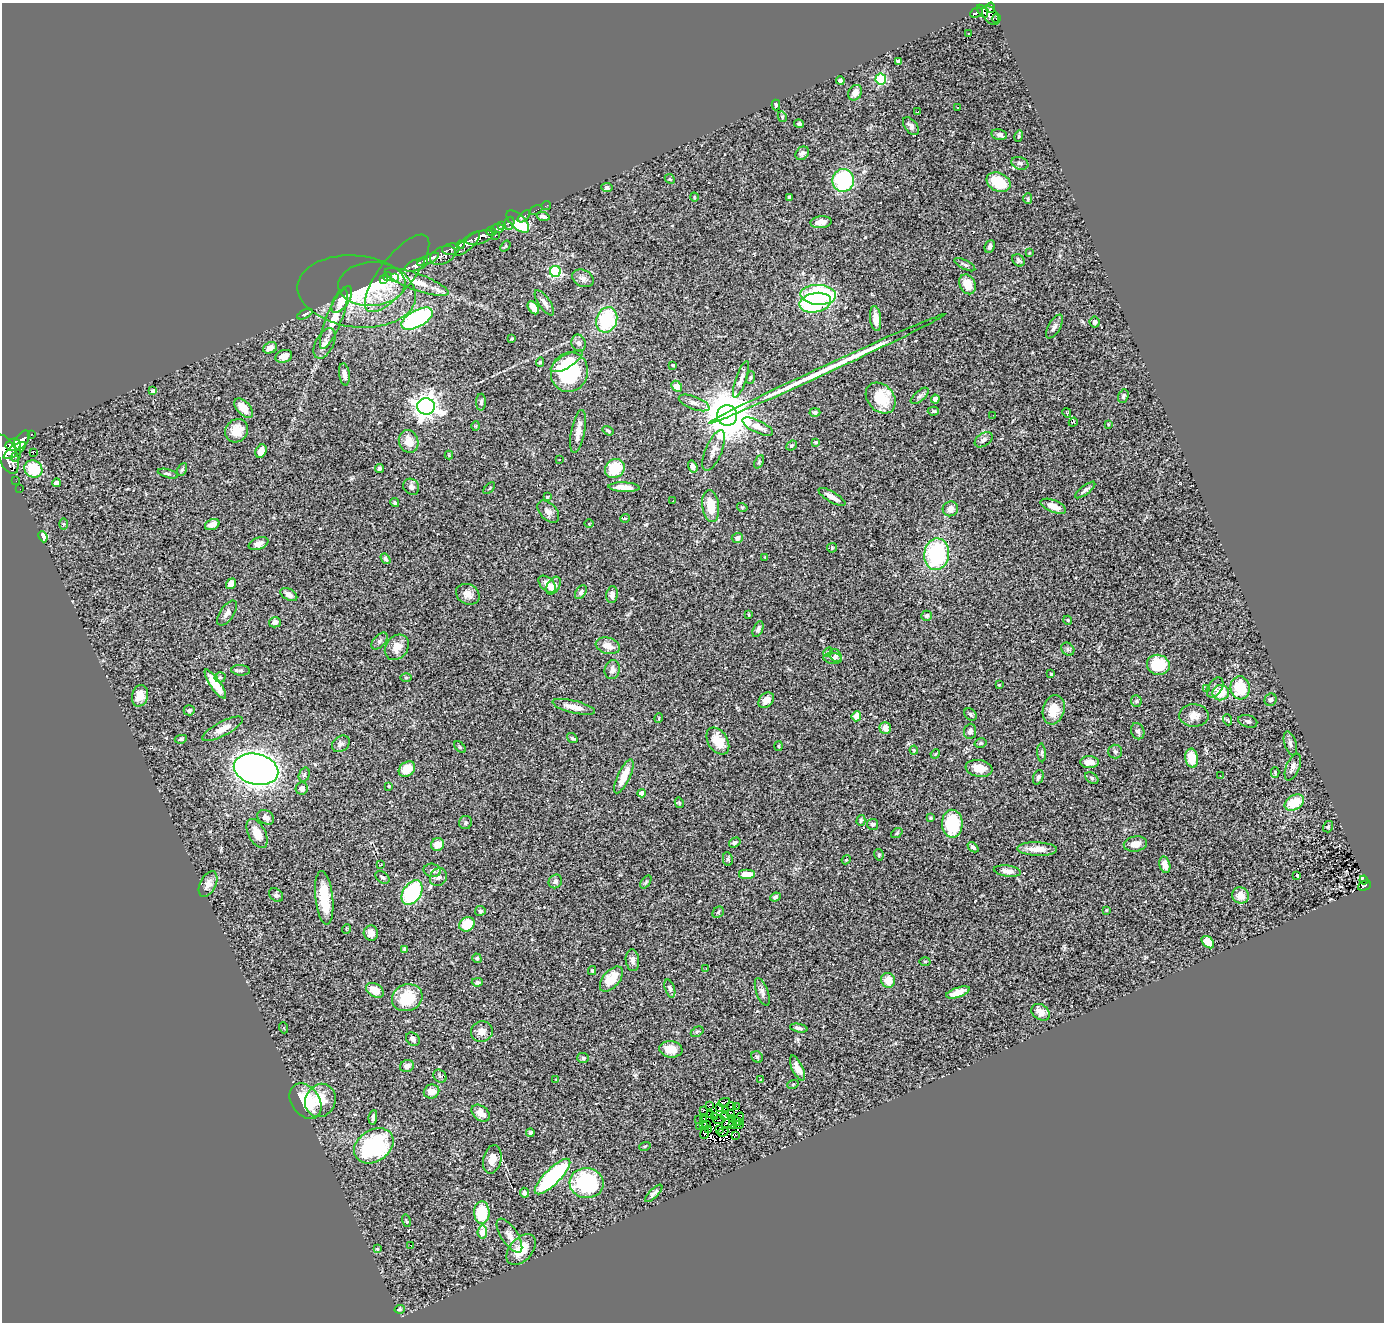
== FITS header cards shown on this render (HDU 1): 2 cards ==
NAXIS1  =                 1382
NAXIS2  =                 1320

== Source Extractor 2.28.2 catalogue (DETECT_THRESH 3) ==
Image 1382 x 1320 px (HDU 1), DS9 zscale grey, 1 PNG px = 1 image px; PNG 1386 x 1324 px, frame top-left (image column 1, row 1320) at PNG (2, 3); each listed source drawn as its Kron ellipse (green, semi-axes under 4 px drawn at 4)
Background 0.453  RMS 0.051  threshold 0.152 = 3 sigma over >= 5 px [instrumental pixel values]
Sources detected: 358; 4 with non-positive FLUX_AUTO (blend fragments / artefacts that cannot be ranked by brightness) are neither listed nor drawn; the other 354 listed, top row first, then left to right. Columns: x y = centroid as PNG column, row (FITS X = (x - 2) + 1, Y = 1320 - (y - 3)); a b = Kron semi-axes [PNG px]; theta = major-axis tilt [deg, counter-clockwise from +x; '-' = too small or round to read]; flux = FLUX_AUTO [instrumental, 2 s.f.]
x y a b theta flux
991 8 5 4 - 260
982 11 7 3 -54 130
976 13 6 4 26 100
990 15 11 6 -53 380
996 18 4 3 - 42
969 34 3 3 - 9.9
898 61 4 3 - 5.8
881 79 5 5 - 300
840 81 4 3 - 9.2
855 93 8 6 56 23
776 105 5 3 - 5.4
957 107 3 2 - 6.5
918 112 4 2 - 2.5
782 117 5 4 - 3.8
799 124 5 4 - 7.3
911 126 10 6 -52 14
999 135 8 5 -13 10
1019 136 6 4 74 4
802 153 7 6 - 11
1020 163 9 6 -20 9.6
670 179 5 4 - 3.8
843 180 11 10 - 300
998 182 13 9 -25 100
607 188 5 4 - 9
694 197 4 3 - 2.8
789 197 3 3 - 5.2
1028 199 5 4 - 4.8
546 205 5 2 - 11
536 210 7 2 27 15
524 216 7 3 42 48
543 216 6 4 -15 12
518 222 14 7 -45 180
821 222 11 6 4 26
509 223 7 5 68 180
502 226 4 3 - 190
497 228 6 4 9 540
491 232 6 3 -12 380
495 236 3 2 - 11
479 237 14 6 17 1400
468 244 16 6 43 740
460 245 4 3 - 180
505 246 6 3 52 4.4
990 246 7 5 67 9
451 249 9 5 8 420
1029 252 3 2 - 2.9
443 255 13 8 23 500
428 259 12 4 25 790
1018 260 7 5 -45 7
417 265 12 5 22 1100
965 265 11 4 -27 8.3
555 271 5 5 - 370
397 273 47 17 52 130
388 276 4 3 - 18
394 278 2 2 - 45
583 278 11 8 -26 18
383 279 4 3 - 16
417 282 34 8 -20 73
372 284 34 22 4 120
967 284 10 7 -64 50
357 292 59 35 -7 170
818 295 18 10 -3 340
342 299 15 7 57 58
544 303 15 5 -55 18
815 303 16 9 11 320
533 308 7 5 -55 46
305 314 8 3 27 5.3
334 319 32 8 68 64
417 319 17 8 29 480
876 319 12 5 -84 32
607 320 13 10 70 240
1095 322 5 5 - 8.8
1054 326 13 6 60 15
512 339 3 3 - 3.7
324 343 16 9 63 24
579 343 8 7 - 11
270 348 7 5 22 25
284 356 8 6 19 26
567 361 18 6 31 39
540 362 5 4 - 4.4
673 365 4 3 - 3.1
827 369 130 3 25 290
569 372 20 18 68 290
344 374 11 5 -83 19
751 378 6 3 71 4.1
741 379 19 5 71 18
677 386 6 4 -45 53
153 391 4 4 - 7.8
920 396 11 5 41 9.6
1123 396 7 5 70 7.5
881 398 17 13 -48 120
935 399 4 4 - 13
481 402 8 5 89 8
694 403 16 6 -21 18
426 406 8 8 - 2800
244 408 12 6 -47 39
933 411 6 4 1 6.4
815 412 5 4 - 8.5
1067 413 5 3 - 3.3
727 415 10 10 - 15000
993 415 2 2 - 3.5
1073 422 5 4 - 3.5
1108 424 4 3 - 2.7
476 426 5 3 - 3.2
758 427 16 6 -25 30
237 431 12 11 - 54
578 431 22 7 79 33
608 431 6 3 -34 5.3
31 434 3 3 - 65
22 440 10 6 55 1100
984 440 10 6 33 15
409 441 11 9 -70 43
816 442 4 4 - 6.5
13 445 7 6 - 1200
791 446 6 4 42 5.9
714 450 22 8 68 28
15 451 13 5 35 920
261 451 7 5 63 26
33 453 3 2 - 4.3
7 454 21 9 -68 3100
449 455 4 4 - 3
16 456 6 3 58 290
559 460 3 2 - 7.4
759 462 7 4 66 4.7
693 467 6 4 -71 13
379 468 5 4 - 6
615 468 10 9 - 110
33 469 9 8 - 110
182 469 7 4 62 6.3
168 474 10 4 -15 6.7
16 481 2 2 - 6.2
56 483 4 4 - 15
411 487 8 7 - 12
624 487 16 4 -2 33
489 488 7 2 45 3.2
20 489 2 2 - 7.6
1085 490 12 4 37 10
547 497 4 3 - 4.2
832 497 15 5 -30 25
673 501 2 2 - 2.2
395 503 4 4 - 6.4
711 506 16 8 -82 69
1053 506 13 6 -22 41
742 507 5 3 - 3.3
950 509 8 7 - 27
548 512 13 8 -45 19
625 518 5 3 - 2.5
63 524 5 4 - 3.4
212 524 7 5 23 20
589 524 4 3 - 2.8
43 537 6 4 -67 110
737 538 6 5 - 12
258 544 10 5 20 18
832 548 5 4 - 3.3
937 554 16 12 82 330
765 557 4 4 - 2.6
385 559 6 4 -57 9.2
231 584 6 4 51 32
547 584 10 6 -44 30
553 586 9 6 59 24
581 592 7 5 54 8.8
289 594 9 5 -29 18
468 594 12 10 -27 24
612 595 8 5 81 17
227 613 14 7 56 16
749 615 4 2 - 2.8
926 616 5 5 - 7.3
1068 620 4 4 - 4
275 622 6 5 - 15
758 629 8 4 65 10
380 641 10 6 47 10
608 646 12 8 -16 35
397 647 14 11 52 36
1068 649 7 6 - 8.6
828 652 6 3 44 3.8
835 656 7 5 -53 7.8
833 658 9 5 -5 9.9
1158 665 11 10 - 130
241 670 9 5 -3 8
612 670 10 7 75 17
1051 674 4 4 - 3.6
220 677 5 5 - 5.6
406 678 6 4 0 3.9
215 684 17 5 -55 63
999 685 4 4 - 3
1215 687 11 6 58 12
1207 688 4 3 - 3.8
1240 688 12 9 -85 110
1221 693 8 7 - 65
140 696 11 8 76 38
766 700 9 6 44 28
1271 700 6 5 - 8.1
1136 701 6 5 - 5.5
574 707 22 6 -13 35
189 710 6 5 - 6.4
1054 710 15 10 74 70
970 714 7 5 -45 6.9
1194 715 15 11 -2 29
856 716 5 5 - 46
659 718 5 3 - 2.8
1228 720 5 3 - 2.9
1248 721 10 6 -16 11
885 728 6 5 - 27
222 729 22 7 27 40
970 731 7 6 - 13
1138 731 8 6 -69 11
572 738 6 4 -36 4.4
181 739 6 4 9 4.8
718 741 15 9 -57 69
981 743 6 4 14 5.5
341 744 10 7 38 12
1290 744 12 6 -73 12
779 746 5 3 - 3
460 747 7 4 -46 4.1
914 750 4 4 - 3.2
1115 752 7 7 - 7.6
1042 753 9 4 -86 5.9
935 754 5 4 - 3
1192 758 10 6 -81 76
1089 762 9 6 -1 30
1293 767 14 6 67 16
979 768 13 8 -10 50
256 769 22 15 -14 3000
407 769 9 7 38 67
1275 772 5 3 - 3.2
304 775 7 5 72 7.5
1220 775 2 2 - 2.1
624 776 19 6 65 65
1038 777 7 5 68 9.1
1092 778 7 5 -37 6.9
389 786 3 3 - 3.7
302 788 6 6 - 16
642 793 4 4 - 38
679 803 5 4 - 3.5
1294 803 10 7 30 91
266 817 9 6 -30 16
931 818 3 3 - 5.5
861 820 5 4 - 5.1
466 822 6 6 - 7.2
872 824 5 5 - 6.3
952 824 14 10 -89 170
1328 827 6 5 - 5.2
257 833 16 8 -62 47
897 833 6 4 37 4.8
735 843 6 4 32 6.2
1135 844 12 7 11 32
438 845 7 6 - 35
973 847 6 4 -41 8
1037 849 20 6 -2 38
879 855 6 4 -80 5.6
728 859 7 5 -80 6.4
846 860 5 3 - 2.9
380 865 3 2 - 2.2
1165 865 8 5 -76 31
432 870 9 6 -11 13
1007 871 14 5 -7 25
747 874 8 4 0 54
1297 875 4 3 - 4.8
382 877 8 5 -37 8.2
438 877 9 8 - 16
1364 880 4 3 - 12
555 881 7 6 - 9.7
646 882 7 4 53 4.9
208 884 13 8 63 25
1364 886 6 5 - 100
412 893 13 9 56 300
276 895 8 6 -42 8.3
1241 895 8 8 - 39
775 897 5 4 - 6.5
324 898 27 9 -84 110
1106 910 4 3 - 3.3
480 911 5 5 - 8
718 912 6 5 - 5.1
467 924 8 7 - 66
346 929 5 3 - 2.8
371 933 7 7 - 24
1208 942 7 5 -44 39
405 949 4 3 - 6.1
477 958 5 4 - 5.7
632 960 11 6 -83 15
925 961 5 3 - 3.2
706 969 2 2 - 2.4
592 971 4 4 - 5.3
611 979 15 8 49 66
888 980 7 7 - 45
477 982 5 3 - 6.6
670 989 9 5 -72 8.2
375 990 9 6 -31 42
762 992 14 6 -70 14
958 992 12 5 18 32
407 998 15 13 23 130
1040 1012 10 7 -37 32
284 1028 5 3 - 3
799 1028 9 3 -9 8.9
482 1032 11 10 - 24
697 1032 7 4 29 5.8
413 1039 7 6 - 10
671 1049 11 8 -8 52
757 1057 6 5 - 5.7
583 1058 6 5 - 6
407 1066 7 6 - 16
797 1068 14 5 -65 26
440 1076 7 6 - 6.5
556 1079 4 3 - 3.6
760 1080 3 3 - 2.6
793 1084 6 3 19 3.7
432 1091 8 7 - 32
320 1100 17 15 63 74
306 1101 19 14 -54 160
724 1102 6 2 24 7.9
709 1105 3 3 - 9.1
731 1106 4 2 - 2.2
737 1106 4 2 - 1.8
719 1108 4 2 - 5
703 1110 3 2 - 2.7
725 1110 3 2 - 4.9
481 1113 10 7 -39 29
730 1113 4 2 - 4.9
711 1114 3 2 - 2.7
715 1116 3 2 - 5.5
724 1116 4 2 - 0.88
373 1117 7 4 82 9.5
732 1118 3 2 - 2.4
704 1119 3 2 - 3.5
739 1119 7 3 70 1.9
699 1120 3 2 - 2.7
719 1120 6 2 16 1.1
736 1121 4 2 - 2
728 1123 6 4 28 3.8
707 1124 3 2 - 3.6
739 1124 5 2 - 4.7
733 1125 4 2 - 1.7
703 1126 3 3 - 7.3
700 1127 3 3 - 8.3
719 1129 2 2 - 3.1
709 1130 3 2 - 3.9
723 1132 5 2 - 1.5
530 1133 4 3 - 13
704 1134 5 3 - 1.1
735 1135 4 2 - 2.9
374 1146 21 15 33 380
645 1146 5 3 - 3.2
492 1159 14 9 77 34
553 1176 24 8 45 400
586 1183 17 15 -6 300
524 1193 5 4 - 13
654 1193 11 4 45 11
482 1213 11 7 89 120
406 1221 6 2 -76 3.2
482 1232 6 4 83 61
509 1236 19 8 -57 31
411 1245 3 2 - 36
377 1249 4 3 - 2.7
521 1249 18 11 49 66
400 1309 5 3 - 5.2
At the frame edge (FLAGS 8, measured only in part): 1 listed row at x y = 7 454
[4 non-positive-flux detections neither listed nor drawn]